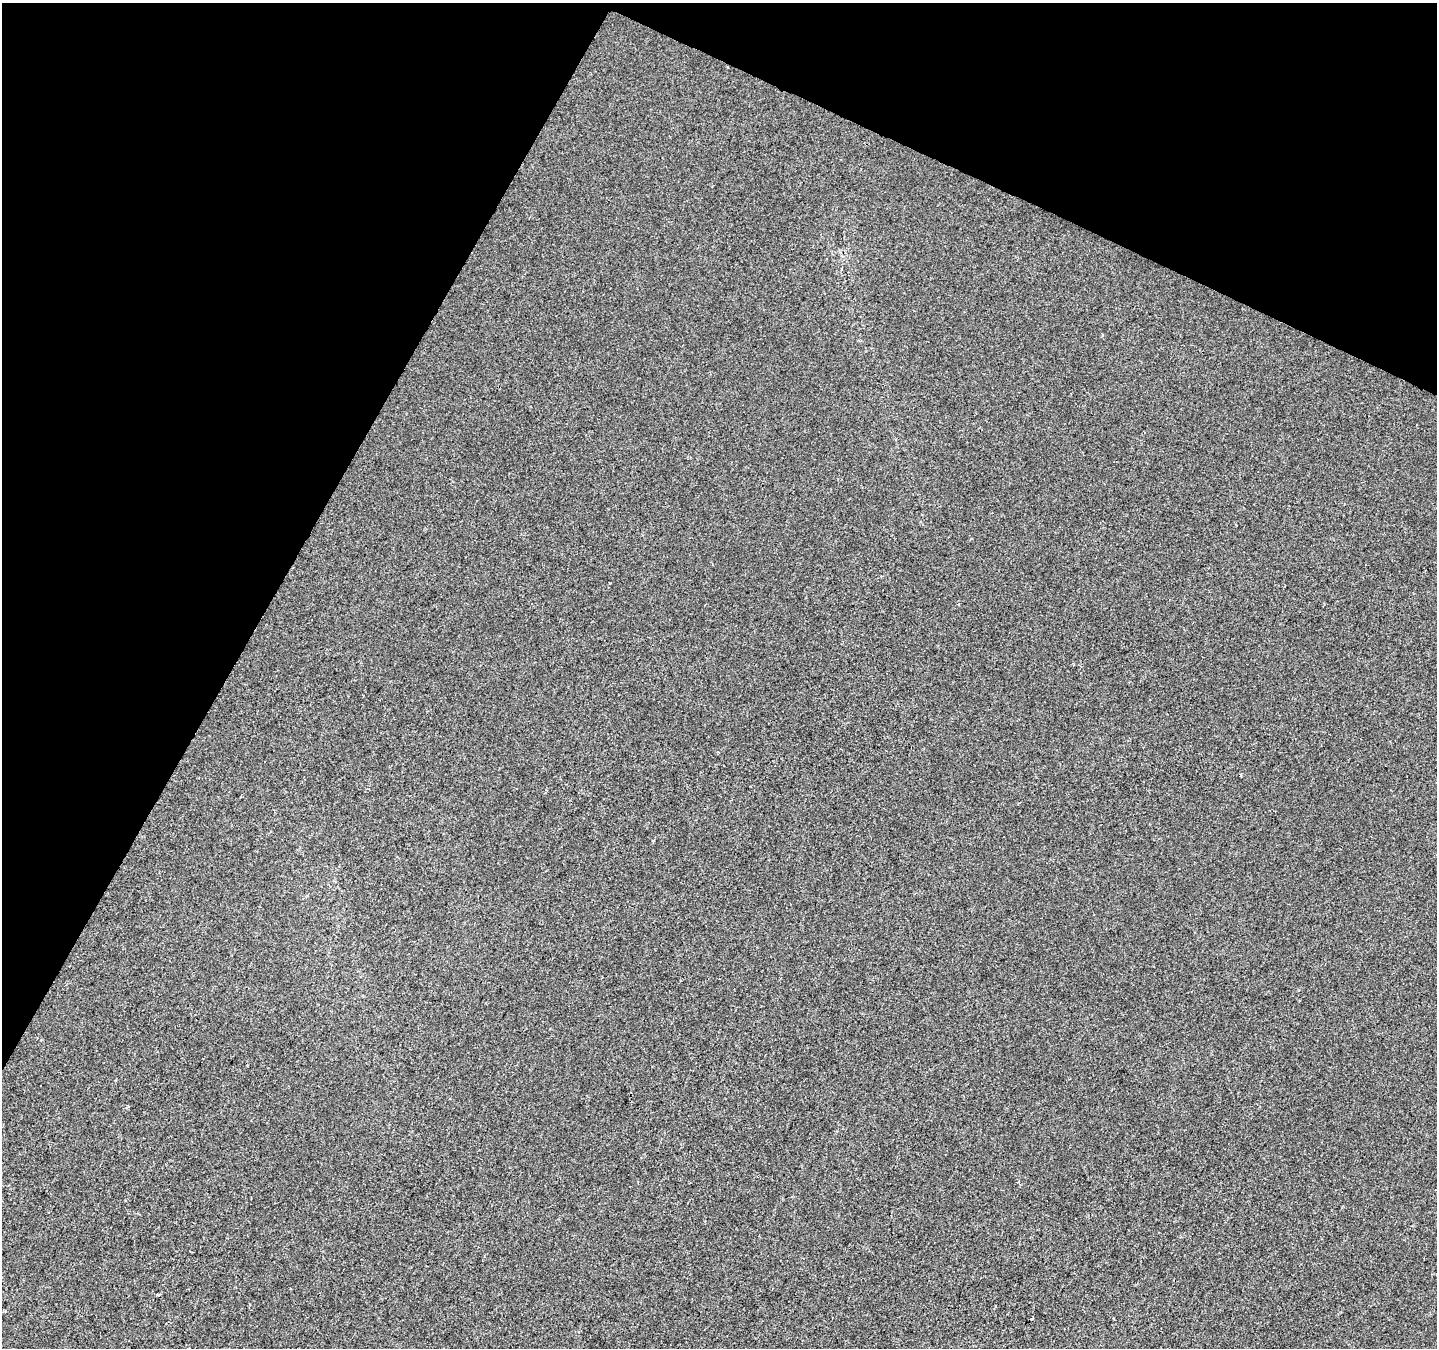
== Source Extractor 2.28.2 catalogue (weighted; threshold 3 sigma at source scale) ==
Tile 2 of 4 x 4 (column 2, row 1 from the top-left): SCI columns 1437-2871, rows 4238-5583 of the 5749 x 5849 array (HDU 1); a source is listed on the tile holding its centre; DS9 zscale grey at full resolution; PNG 1439 x 1350 px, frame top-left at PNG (2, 3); no overlay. Shown black and unused: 25% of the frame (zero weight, under 2 of 3 exposures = <1% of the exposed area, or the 3 px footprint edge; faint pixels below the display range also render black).
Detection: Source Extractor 2.28.2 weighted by HDU 2 'WHT'; one run over the whole footprint, this tile lists its part. Background 5.63e-04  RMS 0.0042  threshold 0.0188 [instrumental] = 3 sigma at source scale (4.5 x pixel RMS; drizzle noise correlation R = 1.50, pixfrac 1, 0.0396/0.0396 arcsec/px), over >= 5 px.
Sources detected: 3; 1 cosmic-ray / hot-pixel residue — not listed; the other 2 listed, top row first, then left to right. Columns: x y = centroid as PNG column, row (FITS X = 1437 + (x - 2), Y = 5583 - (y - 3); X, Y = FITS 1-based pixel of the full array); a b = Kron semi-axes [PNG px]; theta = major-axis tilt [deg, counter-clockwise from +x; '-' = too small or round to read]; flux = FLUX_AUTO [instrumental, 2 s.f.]
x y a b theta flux
1241 775 3 2 - 0.55
158 1294 3 3 - 1.2